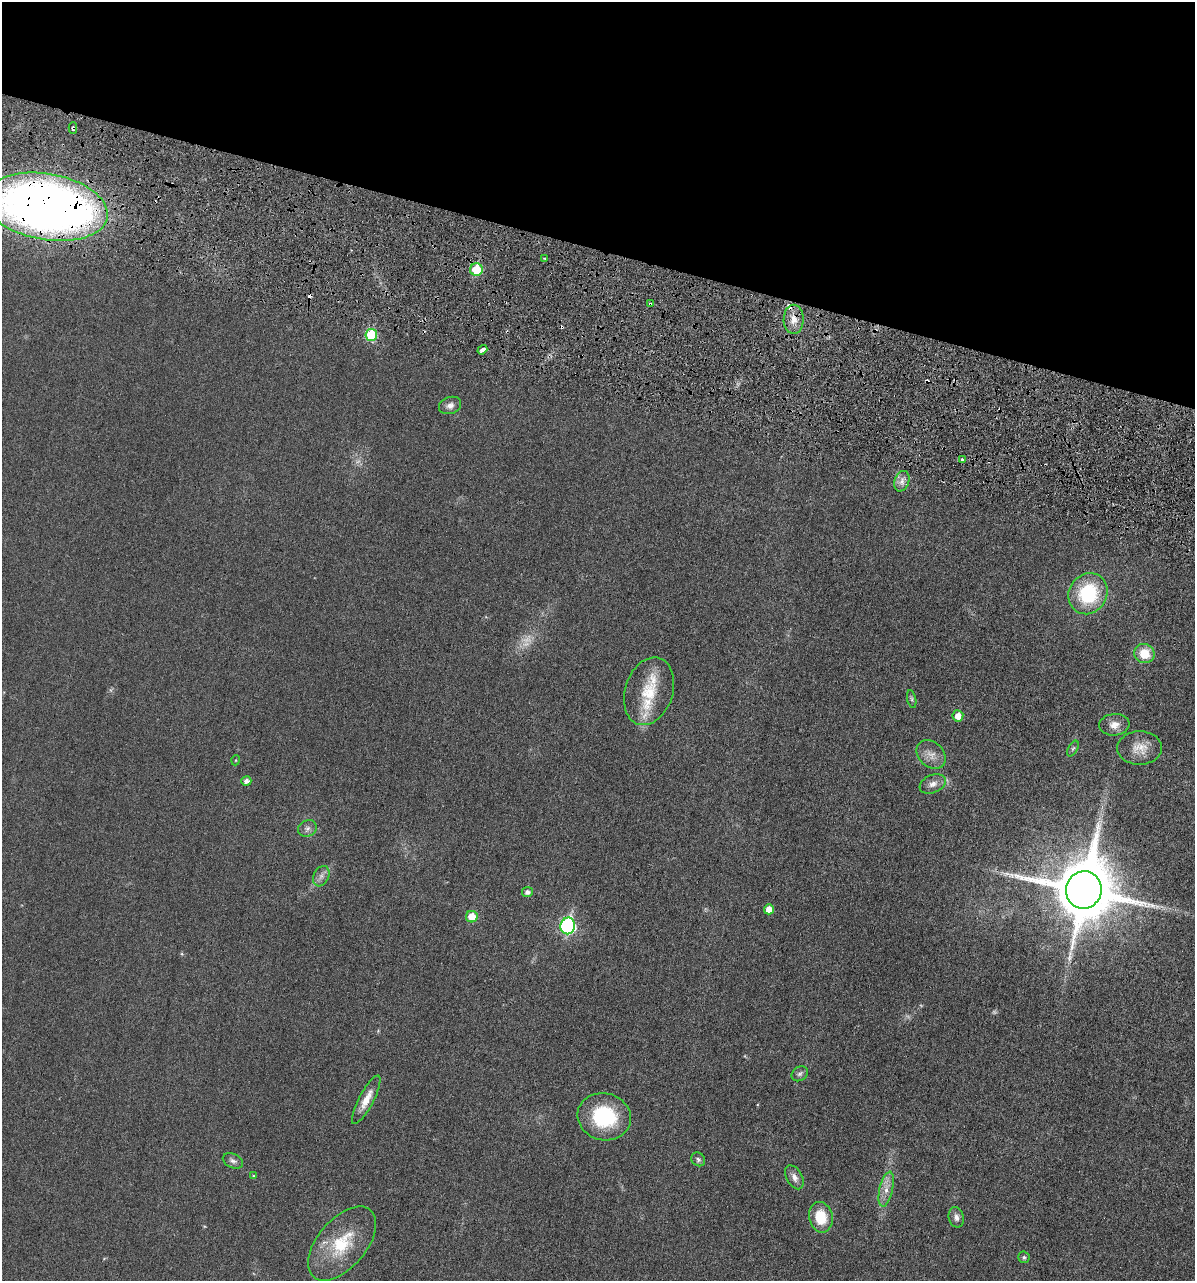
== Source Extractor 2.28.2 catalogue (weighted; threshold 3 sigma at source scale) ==
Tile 2 of 4 x 4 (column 2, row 1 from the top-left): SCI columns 1333-2525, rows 3887-5165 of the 5153 x 5187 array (HDU 1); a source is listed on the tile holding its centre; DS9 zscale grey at full resolution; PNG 1197 x 1283 px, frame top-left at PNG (2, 2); each listed source drawn as its Kron ellipse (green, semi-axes under 4 px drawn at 4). Shown black and unused: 20% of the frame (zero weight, under 3 of 6 exposures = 1% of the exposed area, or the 3 px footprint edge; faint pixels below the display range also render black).
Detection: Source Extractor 2.28.2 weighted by HDU 2 'WHT'; one run over the whole footprint, this tile lists its part. Background 0.0305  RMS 0.0046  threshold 0.0186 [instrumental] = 3 sigma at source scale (4.09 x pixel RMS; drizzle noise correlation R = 1.36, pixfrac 0.8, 0.05/0.05 arcsec/px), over >= 5 px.
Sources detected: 51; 4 too faint to see at this stretch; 2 cosmic-ray / hot-pixel residue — neither listed nor drawn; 3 inside a brighter listed object's ellipse — not listed separately; the other 42 listed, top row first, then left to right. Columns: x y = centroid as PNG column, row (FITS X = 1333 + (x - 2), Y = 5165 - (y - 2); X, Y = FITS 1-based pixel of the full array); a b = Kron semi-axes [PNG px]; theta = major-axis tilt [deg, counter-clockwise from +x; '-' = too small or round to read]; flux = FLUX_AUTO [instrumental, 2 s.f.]
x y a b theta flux
73 128 5 3 - 0.99
46 207 62 33 -10 400
545 259 4 2 - 0.43
476 270 6 6 - 13
650 304 4 3 - 1.3
794 319 14 10 89 4.1
371 335 6 6 - 19
482 350 5 3 - 2.5
450 405 11 8 19 2.2
962 460 4 3 - 1.2
902 481 10 7 71 2.2
1088 594 21 19 58 27
1144 654 10 9 - 7.8
649 691 35 24 72 15
912 699 9 4 -79 0.78
958 716 5 5 - 4.2
1114 725 15 11 5 3.4
1073 748 8 4 62 0.74
1140 748 22 16 0 6.1
931 755 16 12 -43 4.1
236 760 5 3 - 0.36
246 781 5 4 - 1.7
933 784 14 9 22 2.6
307 828 10 8 27 1.7
321 876 11 7 62 2
1084 890 19 18 - 3400
527 892 5 5 - 1.7
769 909 5 5 - 3.7
472 917 6 6 - 7.4
568 926 8 7 - 75
800 1074 8 7 - 1.2
366 1100 27 7 62 5.8
604 1117 27 23 -14 27
698 1159 7 6 - 0.97
233 1161 10 7 -26 1.4
253 1176 4 3 - 0.44
794 1177 13 7 -62 2.5
886 1189 18 6 77 3.7
821 1217 15 11 -78 11
956 1217 10 7 -77 2
342 1243 44 24 50 21
1024 1257 6 5 - 0.87
Overlapping masked pixels (flux is a lower limit): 4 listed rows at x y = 73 128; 46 207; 650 304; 794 319
Isophote crosses this tile's border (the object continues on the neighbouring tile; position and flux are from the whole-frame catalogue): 1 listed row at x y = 46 207